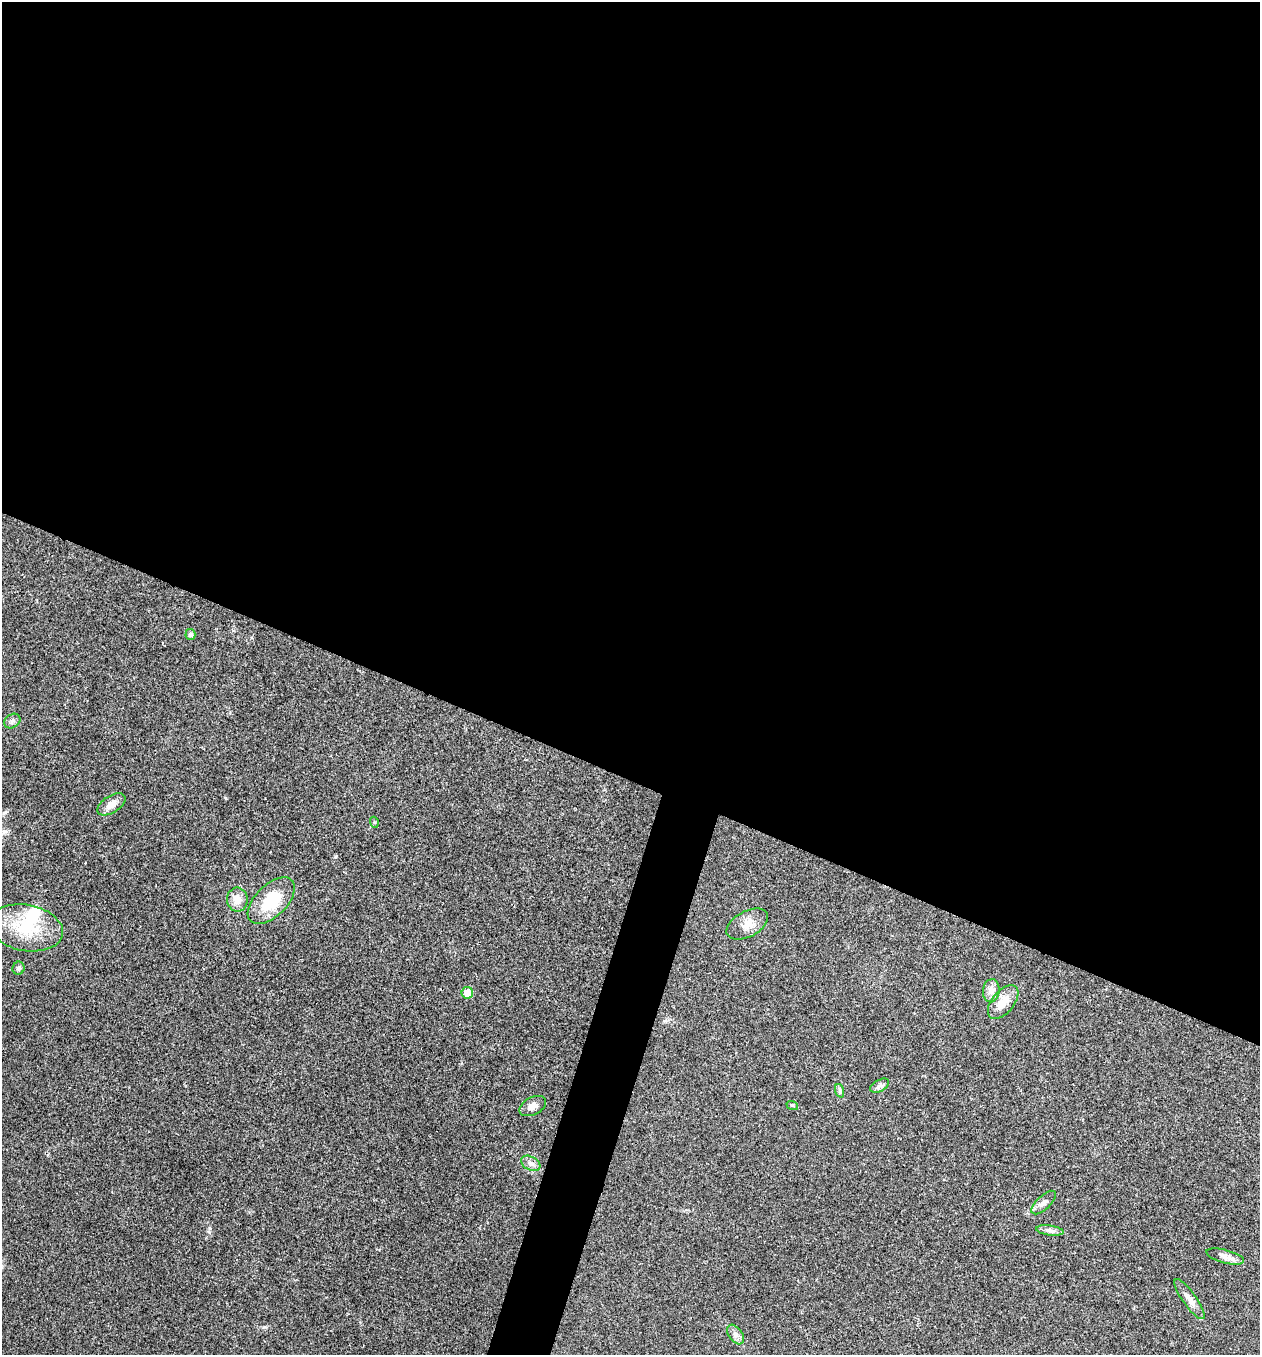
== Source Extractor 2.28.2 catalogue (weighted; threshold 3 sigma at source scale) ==
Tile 3 of 4 x 4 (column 3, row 1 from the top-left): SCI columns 2651-3908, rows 4064-5416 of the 5433 x 5419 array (HDU 1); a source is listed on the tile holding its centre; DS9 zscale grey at full resolution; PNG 1262 x 1357 px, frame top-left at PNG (2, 2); each listed source drawn as its Kron ellipse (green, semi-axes under 4 px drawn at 4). Shown black and unused: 59% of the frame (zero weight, under 3 of 4 exposures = <1% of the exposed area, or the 3 px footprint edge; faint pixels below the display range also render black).
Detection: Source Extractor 2.28.2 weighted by HDU 2 'WHT'; one run over the whole footprint, this tile lists its part. Background 0.0239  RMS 0.0041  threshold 0.0183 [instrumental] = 3 sigma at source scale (4.5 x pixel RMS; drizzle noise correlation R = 1.50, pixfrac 1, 0.05/0.05 arcsec/px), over >= 5 px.
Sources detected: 23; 1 inside a brighter listed object's ellipse — not listed separately; the other 22 listed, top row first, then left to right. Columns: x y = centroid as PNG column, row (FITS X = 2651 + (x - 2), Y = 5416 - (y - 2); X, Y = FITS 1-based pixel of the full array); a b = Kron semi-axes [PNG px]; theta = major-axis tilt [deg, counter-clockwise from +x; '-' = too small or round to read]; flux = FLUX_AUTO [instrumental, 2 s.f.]
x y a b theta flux
190 634 5 5 - 1.2
12 721 9 6 35 1.2
111 804 16 8 32 3.6
374 822 5 3 - 0.47
237 900 12 10 -90 4.2
271 901 29 15 44 15
747 924 23 12 28 5
26 928 37 23 -11 19
18 968 6 6 - 0.93
991 991 11 8 81 2.4
467 993 6 5 - 5.3
1003 1002 20 11 51 5.6
880 1086 10 5 29 1.4
840 1091 7 4 -72 0.76
792 1105 6 3 -18 0.45
533 1106 14 8 27 2.5
531 1163 10 6 -29 1.7
1044 1203 16 6 42 2.1
1050 1230 14 5 -7 1.5
1225 1256 19 6 -15 2.6
1189 1299 24 7 -55 3.2
736 1335 11 6 -55 1.8
Unlisted compact peaks at least as high as the median listed source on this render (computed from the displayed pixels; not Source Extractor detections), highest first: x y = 264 1327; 209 1232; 226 798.